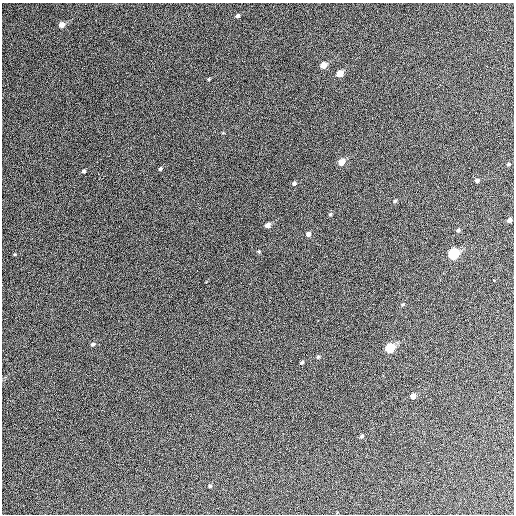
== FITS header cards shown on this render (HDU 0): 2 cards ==
NAXIS1  =                  512 / Axis length
NAXIS2  =                  512 / Axis length

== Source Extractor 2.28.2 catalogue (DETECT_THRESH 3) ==
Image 512 x 512 px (HDU 0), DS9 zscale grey, 1 PNG px = 1 image px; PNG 516 x 516 px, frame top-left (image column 1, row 512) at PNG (2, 3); no overlay
Background 449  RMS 22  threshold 66.7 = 3 sigma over >= 5 px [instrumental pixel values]
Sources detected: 27; all 27 listed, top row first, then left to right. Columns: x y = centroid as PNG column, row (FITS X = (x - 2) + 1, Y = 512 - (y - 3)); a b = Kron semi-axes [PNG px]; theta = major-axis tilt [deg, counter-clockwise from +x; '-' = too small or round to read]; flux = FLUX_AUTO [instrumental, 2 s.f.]
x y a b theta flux
238 16 4 4 - 3200
61 25 5 5 - 9300
323 65 5 4 - 16000
339 74 5 4 - 20000
208 79 3 3 - 1500
341 162 5 5 - 19000
508 164 4 4 - 2000
160 169 4 3 - 2000
83 171 4 4 - 2400
477 180 5 4 - 4000
294 183 5 4 - 3400
395 201 5 4 - 2200
330 214 5 4 - 1900
509 220 4 4 - 5000
267 225 5 5 - 7300
458 230 5 4 - 2600
308 234 5 4 - 6100
453 254 6 5 - 140000
312 257 2 2 - 790
403 304 5 4 - 2000
92 344 5 5 - 2800
389 348 6 5 - 79000
318 357 5 4 - 2000
302 362 3 3 - 2200
413 396 5 4 - 11000
362 436 5 4 - 2800
210 486 5 4 - 1900